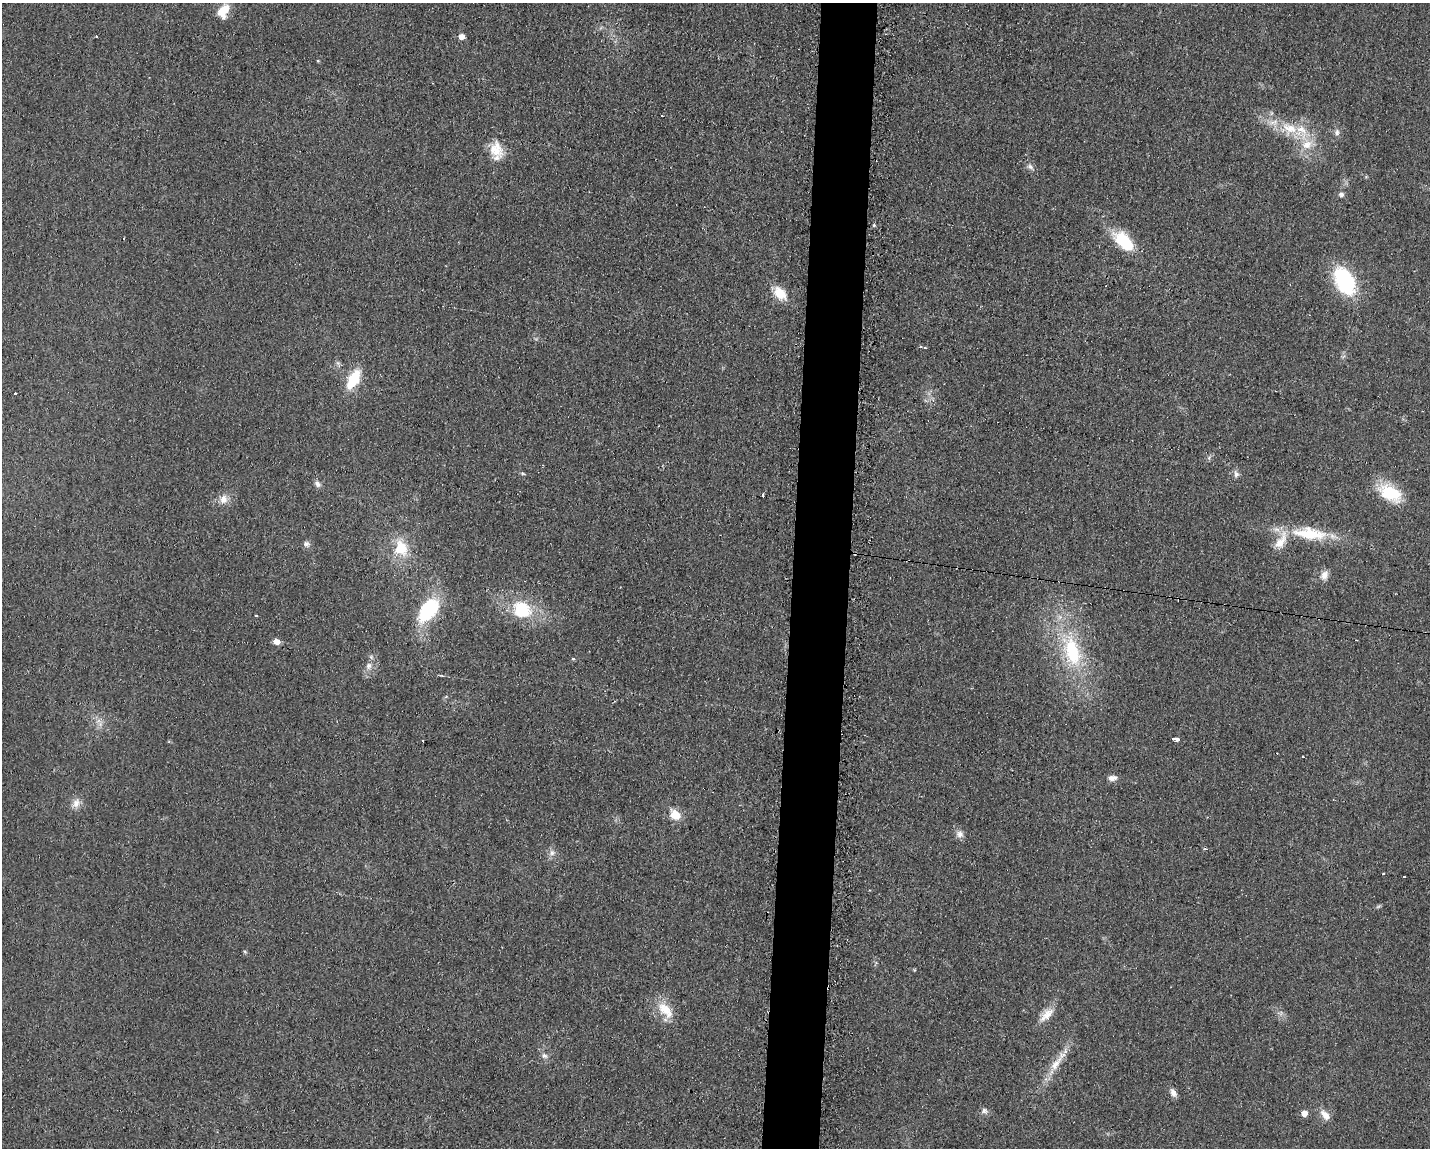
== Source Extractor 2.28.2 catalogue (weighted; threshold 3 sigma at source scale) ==
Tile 5 of 3 x 4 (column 2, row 2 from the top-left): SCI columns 1547-2974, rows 2295-3440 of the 4643 x 4587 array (HDU 1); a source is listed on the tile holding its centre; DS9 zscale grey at full resolution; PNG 1432 x 1150 px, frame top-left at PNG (2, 3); no overlay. Shown black and unused: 4% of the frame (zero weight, under 2 of 3 exposures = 2% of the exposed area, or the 3 px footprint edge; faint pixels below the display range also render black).
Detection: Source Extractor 2.28.2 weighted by HDU 2 'WHT'; one run over the whole footprint, this tile lists its part. Background 0.0621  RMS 0.0099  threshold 0.0448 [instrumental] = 3 sigma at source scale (4.5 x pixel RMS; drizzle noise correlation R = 1.50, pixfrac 1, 0.05/0.05 arcsec/px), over >= 5 px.
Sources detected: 65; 3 cosmic-ray / hot-pixel residue — not listed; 6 inside a brighter listed object's ellipse — not listed separately; the other 56 listed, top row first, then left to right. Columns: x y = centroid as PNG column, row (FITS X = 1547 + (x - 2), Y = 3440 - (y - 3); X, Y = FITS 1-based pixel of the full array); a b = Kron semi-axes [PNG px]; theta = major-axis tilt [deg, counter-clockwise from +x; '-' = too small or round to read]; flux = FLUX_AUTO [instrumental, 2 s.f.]
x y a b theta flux
223 11 16 10 61 18
96 36 3 2 - 1.4
461 36 5 5 - 9.2
662 115 3 3 - 3.1
1289 128 25 17 -20 30
1337 132 9 7 -86 3.6
1307 144 18 14 22 17
496 151 23 12 -12 15
1030 167 11 6 -37 3.6
1341 194 6 6 - 3
874 225 5 4 - 1.3
124 238 3 2 - 1.3
1124 241 26 14 -43 44
1345 281 25 15 -62 99
780 293 19 12 -49 18
920 347 5 4 - 2.7
353 379 18 9 61 40
15 394 3 3 - 2.1
522 473 6 4 -30 1.4
1236 474 10 7 -81 3.6
317 484 9 7 -42 3.7
1390 493 28 16 -29 41
763 496 3 2 - 4
223 499 11 10 - 8.3
1309 533 49 17 -6 45
306 544 10 7 -29 3.4
400 548 21 18 -80 30
1324 575 12 9 66 6.8
428 609 27 15 54 68
522 610 25 21 -25 46
256 616 3 3 - 2.4
1356 640 3 2 - 1.5
276 641 6 5 - 8.5
1072 651 47 23 -76 75
573 659 3 3 - 3
368 666 9 7 89 5.1
98 721 7 4 18 2.8
1175 739 6 3 -6 29
1303 757 3 3 - 1.8
1112 778 11 7 3 5.1
76 803 14 10 64 7.6
675 815 13 10 -42 14
960 834 10 9 - 5
1205 849 3 2 - 2.5
552 853 9 7 -73 4.3
1383 874 2 2 - 1.2
1404 877 3 2 - 1.8
914 970 5 3 - 0.85
665 1010 27 14 -48 21
1047 1015 24 11 46 12
544 1056 8 7 - 3.7
1056 1064 27 10 52 17
1173 1093 11 7 -63 5.3
984 1111 9 7 0 3.7
1304 1113 5 5 - 9.5
1325 1115 14 8 -52 8.6